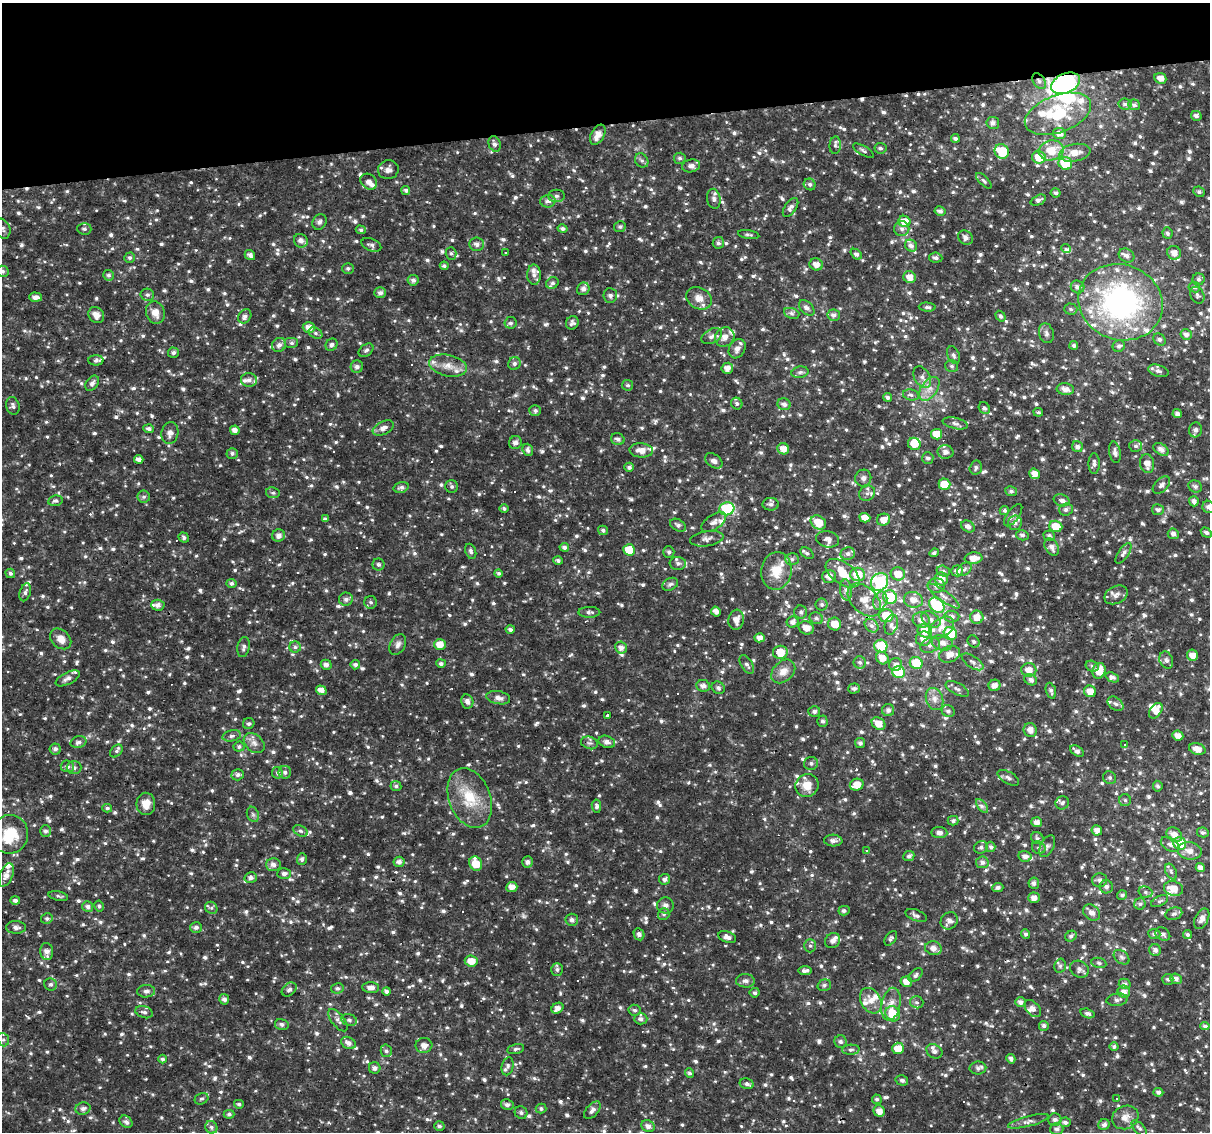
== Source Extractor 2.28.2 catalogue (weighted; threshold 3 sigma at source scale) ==
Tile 3 of 4 x 4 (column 3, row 1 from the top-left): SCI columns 2419-3626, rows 3410-4539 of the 4835 x 4608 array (HDU 1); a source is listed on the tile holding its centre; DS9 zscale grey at full resolution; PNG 1212 x 1134 px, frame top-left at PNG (2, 3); each listed source drawn as its Kron ellipse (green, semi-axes under 4 px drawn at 4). Shown black and unused: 11% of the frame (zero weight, under 3 of 4 exposures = <1% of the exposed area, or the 3 px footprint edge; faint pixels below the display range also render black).
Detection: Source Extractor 2.28.2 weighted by HDU 2 'WHT'; one run over the whole footprint, this tile lists its part. Background 0.0267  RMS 0.0042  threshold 0.0191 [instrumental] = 3 sigma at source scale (4.5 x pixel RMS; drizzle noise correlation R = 1.50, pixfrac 1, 0.0396/0.0396 arcsec/px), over >= 5 px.
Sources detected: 1444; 1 too faint to see at this stretch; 2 inside a brighter object's white glare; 33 cosmic-ray / hot-pixel residue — neither listed nor drawn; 63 inside a brighter listed object's ellipse — not listed separately; of the other 1345, all 500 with FLUX_AUTO >= 0.931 (the completeness limit of this list) listed and drawn (845 fainter detections not listed), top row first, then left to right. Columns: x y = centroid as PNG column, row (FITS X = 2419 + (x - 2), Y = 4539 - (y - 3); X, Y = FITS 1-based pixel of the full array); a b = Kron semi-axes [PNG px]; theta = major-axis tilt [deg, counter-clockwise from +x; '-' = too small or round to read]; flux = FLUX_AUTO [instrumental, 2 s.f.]
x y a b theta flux
1160 78 6 5 - 3.2
1039 81 9 6 -56 1.4
1066 83 15 9 23 97
1125 104 6 5 - 1.3
1134 105 6 5 - 1.3
1058 114 35 18 20 29
1196 116 5 4 - 1.4
993 123 6 6 - 1.6
1059 133 6 5 - 3.3
598 135 11 6 61 3.6
955 138 4 4 - 1.1
495 144 8 5 -68 1.6
835 145 9 5 85 1.1
880 148 6 5 - 1.1
1051 150 12 10 11 8.7
863 151 12 4 -30 1
1002 151 7 7 - 16
1075 153 16 8 11 5.4
1039 157 7 6 - 7
680 158 6 5 - 0.96
642 160 8 6 -50 1.1
1065 163 7 6 - 14
691 166 9 6 8 2
388 170 10 9 - 2.3
984 181 10 4 -44 0.95
369 182 9 7 -41 2.5
810 184 6 5 - 1.1
406 190 4 4 - 0.98
1199 192 6 5 - 0.95
1056 193 5 4 - 0.99
556 196 8 6 0 1.3
714 199 10 6 -81 1.5
1038 200 8 5 24 1.3
548 201 7 6 - 1.7
791 207 11 6 55 1.7
940 211 5 4 - 1.3
904 221 6 5 - 6.1
319 222 8 6 57 1.3
620 227 6 5 - 1.1
3 229 10 7 -70 1.5
84 229 7 5 -4 1.1
562 229 5 4 - 1.2
902 229 7 7 - 1.7
361 230 5 4 - 0.97
1167 233 6 5 - 1.1
749 234 11 4 -9 1
965 238 8 6 -40 1.9
301 241 7 6 - 2
718 243 6 5 - 1.1
477 244 7 6 - 1.8
371 245 10 6 -23 1.4
911 246 6 5 - 1.7
1066 248 5 3 - 11
505 252 3 3 - 3.8
451 253 6 5 - 0.98
1174 253 7 6 - 2.9
856 254 6 4 -40 1.3
250 255 5 4 - 1.7
1127 255 8 6 -31 1.9
130 258 5 5 - 1
936 258 7 5 -7 1.1
816 264 7 6 - 3.2
444 266 4 4 - 1
348 268 6 5 - 1
2 271 6 5 - 1.1
109 275 5 5 - 1.2
534 275 10 7 -89 2.1
910 277 6 6 - 3.5
1198 279 6 6 - 1.1
413 280 5 5 - 1.4
552 283 6 5 - 1
1078 287 7 6 - 1.7
1194 287 6 5 - 1.1
583 289 6 6 - 1.6
380 293 6 5 - 1.6
147 295 7 6 - 0.97
1197 295 9 6 -62 1.1
610 296 7 6 - 1.3
35 297 6 5 - 2.1
699 298 13 10 -28 4.1
1120 302 43 37 -21 98
927 307 8 4 -4 1
807 308 9 6 -45 1.6
1071 309 6 5 - 0.95
155 313 11 9 -73 4
792 313 8 5 -20 1
96 315 9 7 -51 2.8
834 315 6 5 - 1.8
245 316 8 6 55 1.7
1000 316 6 4 -57 1.1
511 323 6 6 - 1.1
572 323 7 6 - 1.3
309 327 6 5 - 3.5
315 333 7 5 -28 1
1046 333 10 7 -73 1.5
1186 335 6 5 - 1.8
712 336 11 7 28 1.8
725 337 10 9 - 3.4
1159 340 7 5 -46 1.1
292 343 7 5 0 0.99
279 345 7 6 - 1.8
331 345 6 5 - 1.3
1074 345 4 4 - 1
1119 346 6 5 - 1.1
737 349 10 8 60 2
366 350 8 5 37 1.1
173 353 5 5 - 1.1
953 355 9 6 -67 1.3
96 360 8 5 0 1
514 363 6 6 - 1.2
448 366 19 10 -12 5
952 366 7 6 - 0.94
357 367 6 6 - 1.5
727 368 6 5 - 2.6
1158 371 10 6 -17 1.6
800 372 8 5 10 1.1
922 377 12 7 -60 2.2
249 380 8 7 - 1.7
92 383 8 5 55 1.6
628 385 5 5 - 0.98
929 389 13 8 55 3.6
1065 389 8 6 -5 3.1
911 395 8 5 -12 1.1
888 397 4 4 - 1.1
737 404 6 5 - 1
784 404 7 5 -24 1.9
13 406 9 6 -72 1.3
984 408 6 5 - 1
535 410 6 5 - 1.1
1038 412 5 3 - 0.94
1177 414 4 4 - 1.5
955 423 13 5 -13 1.6
383 428 11 6 26 2.2
149 429 5 4 - 1.4
235 430 5 4 - 2.2
1195 430 7 6 - 1.6
170 433 11 8 79 2.1
937 434 6 5 - 6.5
618 439 7 5 -18 1.4
515 443 6 6 - 1.6
914 444 6 6 - 6.5
1135 446 6 6 - 1
1077 447 5 5 - 1.5
783 449 6 5 - 3.4
1161 449 8 5 -34 2.2
528 450 6 5 - 1.4
641 450 11 7 -4 3.5
945 452 8 7 - 2.1
1115 452 11 5 -80 1.8
232 453 5 5 - 1.1
928 458 6 5 - 1.1
139 459 5 4 - 1.8
714 461 10 6 -36 2.3
1094 463 10 5 90 1.4
1147 464 9 7 -82 3.2
629 467 5 4 - 1.2
976 468 7 6 - 1.1
1035 474 5 5 - 3.5
863 478 8 8 - 1.6
944 484 6 5 - 7.1
1161 485 10 6 43 1.6
452 486 6 6 - 0.93
1195 486 7 6 - 1.2
401 487 8 5 15 1.4
1011 491 6 5 - 0.98
273 493 7 5 -11 1
867 493 8 7 - 1.6
144 497 6 6 - 0.99
1062 500 8 5 -19 1.8
55 501 7 5 7 1.1
1194 501 5 5 - 1.5
771 504 8 6 1 1.3
1208 507 6 6 - 1.6
504 508 5 4 - 0.99
727 509 7 6 - 31
1066 509 7 6 - 1.4
1004 510 5 4 - 0.93
1158 510 6 5 - 1.1
1013 515 13 6 53 1.7
865 518 5 4 - 3.9
325 519 4 4 - 1.1
883 520 7 6 - 3.7
714 522 14 7 34 2.3
818 522 8 6 -35 7.5
1015 523 7 7 - 1.6
678 525 8 5 -30 1.4
968 526 7 5 -32 1.8
1056 526 6 5 - 7.5
603 530 5 4 - 1
1206 533 6 4 -32 1.2
1173 534 6 5 - 1.6
279 535 6 6 - 2
1022 535 6 5 - 1.1
1049 536 6 5 - 1.1
184 537 5 4 - 1
707 539 17 7 9 2.1
827 539 11 8 -13 2.7
564 547 5 4 - 1.5
1052 547 9 6 -59 2.3
629 550 6 5 - 11
471 551 8 5 -70 1.2
669 552 5 5 - 1
807 553 7 5 -34 1.1
934 553 5 4 - 0.97
1123 553 12 5 55 1.5
848 554 7 6 - 1.6
974 558 9 6 6 4.4
792 559 7 6 - 1.2
558 560 5 4 - 1
678 563 8 6 -4 1.4
378 564 6 6 - 1
964 569 8 5 41 1.2
776 571 19 15 82 8.6
943 571 7 5 -16 0.98
957 571 6 5 - 2
10 573 5 4 - 0.99
499 573 4 4 - 1
843 573 19 11 -36 8.3
858 574 7 6 - 10
898 574 7 6 - 5.5
829 576 7 6 - 2.7
941 579 7 6 - 4.4
879 582 9 8 - 53
231 583 5 4 - 1.2
670 584 8 6 27 1.2
936 585 8 7 - 1.7
846 590 10 6 -84 1.9
25 592 9 5 73 1.4
1116 595 12 8 26 2.1
943 596 20 5 -36 2.6
890 597 7 6 - 23
346 599 7 6 - 1.5
864 600 19 12 -45 6.4
913 600 9 8 - 3.7
880 601 9 6 69 2.1
371 602 6 6 - 0.97
822 604 6 6 - 0.98
158 605 7 5 -2 2.5
937 605 9 6 -44 31
716 611 5 4 - 2.1
589 612 11 5 1 1.4
801 612 6 6 - 1.2
886 615 7 6 - 10
952 617 7 6 - 1.7
977 617 6 6 - 3.9
816 618 7 5 -26 1.1
931 619 10 7 -34 1.9
736 620 10 7 81 3.4
921 620 8 7 - 3
793 622 6 5 - 1.8
835 624 6 6 - 5.1
891 625 10 6 71 1.8
872 626 7 6 - 1.4
806 628 8 6 -24 3.7
941 628 14 9 35 4.2
510 629 4 4 - 1.2
925 631 7 6 - 6.7
950 633 7 6 - 16
759 638 5 4 - 2.3
61 639 12 8 -43 3.9
924 639 8 7 - 4.2
973 641 6 5 - 1.1
942 643 10 8 -16 2.8
398 644 11 7 63 1.8
440 644 6 5 - 4.7
930 645 10 7 21 1.9
881 646 6 6 - 14
244 647 10 6 78 1.5
295 647 6 6 - 0.97
621 648 6 6 - 2.2
780 652 7 6 - 7.7
949 654 11 8 24 3.9
1192 655 5 5 - 3.2
882 658 7 5 -46 3.6
1166 660 9 6 -68 1.4
860 662 6 6 - 1.1
973 662 12 5 -33 1.6
441 663 5 4 - 1.1
916 663 6 6 - 11
326 665 5 5 - 1.6
355 665 5 4 - 1.4
747 665 10 5 -58 1.5
896 665 6 6 - 2
1092 666 7 5 -16 1.1
1029 670 7 6 - 4.5
783 671 13 10 44 3.9
1099 671 8 6 71 5.9
899 672 6 6 - 28
1112 677 7 4 -23 1.9
68 678 13 6 27 1.9
1031 680 7 5 -27 1.7
994 685 6 5 - 2.4
703 686 7 6 - 2.1
718 688 7 6 - 1.2
854 689 6 5 - 1.1
957 689 12 6 -27 1.5
321 690 5 4 - 3
1051 691 8 5 -73 1.2
1090 691 6 5 - 4
498 698 12 6 -10 2.1
934 699 11 8 -70 2.6
467 701 7 6 - 1.7
1116 704 9 6 -38 1.5
888 710 6 6 - 1.6
814 711 6 5 - 1.1
948 711 7 5 -25 1.2
1156 711 9 5 53 4.2
607 715 3 3 - 2.7
822 721 5 5 - 1.1
249 724 6 5 - 0.97
878 724 7 5 -35 4.4
1030 730 7 6 - 2.7
232 736 9 5 12 1.4
1178 736 5 5 - 2.7
78 742 8 6 17 1.5
607 742 8 6 -19 1.9
254 743 12 8 -41 2.4
589 743 8 6 -18 1.2
860 743 5 5 - 1.2
1124 744 3 3 - 1.4
239 747 5 5 - 1.1
55 749 5 5 - 1.5
1197 749 8 5 -17 3.6
116 751 7 5 45 0.98
1077 751 7 4 -35 1.5
811 763 7 6 - 1.1
67 766 6 6 - 1.4
74 768 7 6 - 1.3
285 772 6 6 - 1.2
277 773 6 5 - 1
238 775 6 5 - 1.2
1008 778 12 6 -30 1.6
1110 778 7 6 - 1
807 785 12 11 - 5.6
857 785 7 5 21 5
396 786 5 5 - 0.95
1158 786 5 5 - 1
470 798 31 20 -69 15
1125 800 6 6 - 1
1062 803 7 6 - 1.1
146 804 11 9 -89 4.5
596 806 6 4 -82 1.1
982 806 8 4 -53 1.2
107 808 5 4 - 0.96
253 814 8 6 -69 1.1
953 821 5 5 - 1.1
1037 822 5 5 - 2.2
1097 830 5 5 - 2.4
45 831 6 5 - 1.1
300 831 8 5 -26 0.93
1203 832 6 5 - 0.99
939 833 8 5 -5 2.1
9 834 19 19 - 13
1174 835 8 6 -36 3.4
1037 838 6 5 - 1
833 841 9 6 -4 1.7
1170 844 10 6 -31 1.5
1180 844 6 6 - 18
1047 846 12 6 61 1.7
981 847 7 6 - 1.2
991 847 5 4 - 1
1039 848 7 6 - 1.2
866 850 3 2 - 1.3
1190 851 12 8 -8 3
909 856 6 5 - 1.1
1025 856 6 5 - 2.1
302 859 6 5 - 1.1
399 862 5 5 - 1.9
528 862 5 5 - 1.3
982 862 6 6 - 1.3
476 864 7 6 - 8
273 865 7 6 - 1.9
1200 867 4 4 - 2.2
1171 872 8 5 -65 1.1
284 873 7 5 3 1.5
6 875 12 6 68 3.1
251 878 6 5 - 1.7
665 879 5 5 - 1.4
1100 880 7 7 - 1.4
1034 883 5 5 - 1.3
512 887 5 5 - 3.2
998 887 5 4 - 1.2
1106 887 6 6 - 1.5
1174 888 10 7 -16 5.4
1145 892 7 5 -16 1
1122 895 5 4 - 1
58 896 10 4 -12 0.94
1034 898 6 5 - 2.7
15 901 5 4 - 1.2
1160 901 9 5 27 1
1140 904 6 6 - 0.96
665 905 8 8 - 1.8
88 906 5 5 - 1.3
99 906 5 4 - 0.98
211 908 6 5 - 0.94
844 911 5 4 - 1
1092 913 9 7 -40 2.4
664 914 6 5 - 1
1174 914 8 6 18 1.2
916 915 11 5 -21 1.4
47 918 6 5 - 0.97
1202 919 11 6 63 2.5
572 920 6 6 - 1.4
949 921 9 8 - 2.3
16 927 10 6 -1 1.8
196 927 6 5 - 1.3
639 934 6 5 - 1.4
1026 934 5 4 - 1.2
1154 934 6 5 - 1.1
1163 934 8 6 -36 1.3
1188 934 4 4 - 0.97
1071 936 6 5 - 1
727 937 9 5 -20 1.8
891 938 8 5 53 0.95
833 941 8 7 - 1.7
810 946 6 5 - 0.94
933 948 8 7 - 2.8
1155 950 6 5 - 1.6
47 951 8 6 -83 2.7
1122 957 9 6 -40 1.3
471 961 6 5 - 4.6
1099 963 7 5 -11 0.99
1060 966 7 5 75 1.1
557 969 6 6 - 1.1
1079 969 10 8 -29 1.8
805 971 7 4 0 1.4
916 975 8 5 45 1.1
1168 979 5 5 - 1.1
1176 979 6 5 - 1.7
745 981 9 6 -4 1.6
906 982 6 5 - 3.6
51 984 6 6 - 1.1
1125 984 6 5 - 1.6
824 985 7 5 17 0.99
337 988 6 5 - 1.1
371 988 8 5 -3 2.7
289 989 8 6 41 1.3
146 991 9 6 5 1.4
387 991 4 4 - 1.1
1124 992 6 6 - 2.5
755 993 5 5 - 1.1
224 999 5 5 - 1.6
1117 1000 11 6 8 1.5
871 1001 13 9 -60 3.8
917 1002 7 6 - 1
1020 1002 5 5 - 1.7
891 1004 16 9 78 3.9
557 1008 6 5 - 2.5
1033 1009 10 6 -46 2.1
635 1010 6 5 - 1
144 1012 9 6 -18 1.2
1087 1013 7 4 -15 1.4
893 1014 8 7 - 8.7
641 1019 6 5 - 1.3
338 1020 13 6 -52 1.8
349 1020 8 6 -19 1.2
282 1024 7 5 -14 1.3
1044 1026 5 5 - 1.4
1205 1026 4 4 - 1.9
3 1040 7 5 -69 0.98
840 1042 6 6 - 1.1
348 1043 7 5 -27 2.2
424 1045 8 7 - 2.9
1114 1046 4 4 - 1.2
898 1048 6 5 - 5.2
516 1049 8 5 13 0.93
851 1050 9 5 4 1
386 1051 6 5 - 1.1
934 1051 8 6 -33 2
162 1059 4 4 - 1
1011 1059 5 4 - 1.4
508 1066 9 6 76 1.1
375 1068 6 6 - 1.5
978 1068 8 6 1 1.2
689 1073 5 4 - 1
902 1080 6 5 - 1
747 1084 7 5 -13 1.5
1158 1092 5 4 - 1.4
1117 1098 3 3 - 2.5
201 1099 7 5 26 0.94
877 1099 5 4 - 0.94
239 1104 5 4 - 0.98
507 1105 6 5 - 1.3
83 1109 7 6 - 1.5
541 1109 5 5 - 0.93
592 1110 10 6 49 1.7
879 1111 6 5 - 3
521 1113 7 6 - 0.95
229 1114 5 4 - 1
1125 1117 13 11 27 3.5
1055 1120 6 6 - 1.4
1028 1121 21 5 14 2.2
126 1122 7 5 -41 1.5
1065 1122 5 5 - 1.4
1104 1125 6 5 - 1.7
439 1126 5 5 - 0.95
648 1126 7 5 -32 2
211 1127 6 5 - 1.1
1139 1128 10 5 -47 1.1
1057 1129 6 6 - 1.6
Overlapping masked pixels (flux is a lower limit): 3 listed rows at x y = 1039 81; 1066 83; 937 434
Isophote crosses this tile's border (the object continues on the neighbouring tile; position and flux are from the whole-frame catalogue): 3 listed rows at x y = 3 229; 2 271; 1208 507